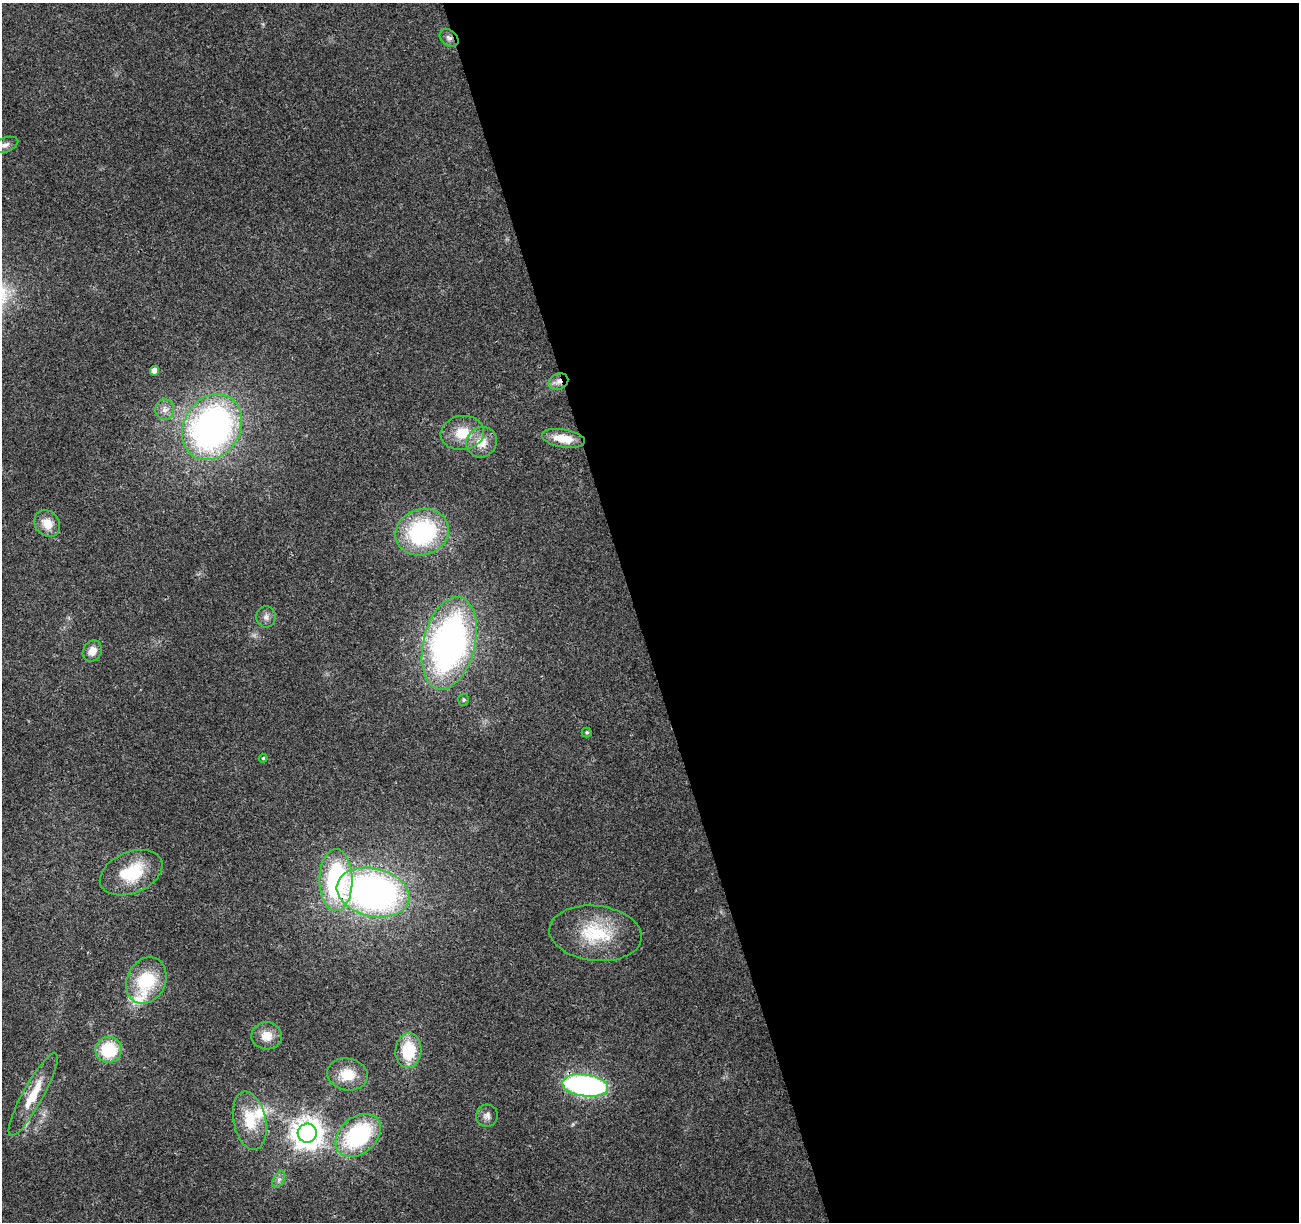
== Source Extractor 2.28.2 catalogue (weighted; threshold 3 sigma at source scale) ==
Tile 8 of 4 x 4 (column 4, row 2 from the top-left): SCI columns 3947-5243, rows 2509-3728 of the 5300 x 5068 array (HDU 1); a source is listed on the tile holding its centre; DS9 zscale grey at full resolution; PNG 1301 x 1224 px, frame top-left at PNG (2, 3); each listed source drawn as its Kron ellipse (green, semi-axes under 4 px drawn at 4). Shown black and unused: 51% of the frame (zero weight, under 3 of 4 exposures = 5% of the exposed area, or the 3 px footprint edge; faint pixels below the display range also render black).
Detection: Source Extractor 2.28.2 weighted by HDU 2 'WHT'; one run over the whole footprint, this tile lists its part. Background 0.0184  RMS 0.0029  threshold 0.0132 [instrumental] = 3 sigma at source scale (4.5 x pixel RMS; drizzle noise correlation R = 1.50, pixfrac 1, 0.0396/0.0396 arcsec/px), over >= 5 px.
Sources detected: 35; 2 inside a brighter listed object's ellipse — not listed separately; the other 33 listed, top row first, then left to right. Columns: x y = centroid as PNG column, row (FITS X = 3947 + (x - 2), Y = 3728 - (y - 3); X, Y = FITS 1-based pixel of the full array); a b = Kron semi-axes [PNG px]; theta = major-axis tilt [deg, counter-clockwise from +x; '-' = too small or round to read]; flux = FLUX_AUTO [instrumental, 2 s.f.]
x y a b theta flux
449 38 10 7 -38 1.2
5 145 14 7 20 1.6
154 371 5 4 - 2.4
558 382 10 8 24 1.9
165 410 10 9 - 1.9
212 427 35 28 58 110
462 433 22 17 7 8
563 438 22 9 -10 6.4
482 442 16 14 43 4.9
47 524 14 12 -50 4.3
422 532 27 23 17 38
266 617 11 9 87 1.5
449 643 47 26 76 110
92 651 11 9 57 2.7
464 700 6 5 - 0.51
587 732 5 5 - 0.48
263 758 4 4 - 0.35
131 873 33 20 23 15
336 880 31 16 -90 41
373 892 37 24 -13 120
595 933 46 27 -6 18
146 981 24 19 64 15
267 1036 15 13 -6 3.9
109 1050 13 13 - 13
408 1051 17 13 85 12
347 1074 20 16 -10 6.5
585 1085 23 11 -8 67
33 1094 47 10 61 8.1
487 1116 11 11 - 1.6
250 1121 30 16 -78 9.4
307 1133 9 9 - 440
358 1135 25 18 40 33
279 1179 9 5 58 0.97
Overlapping masked pixels (flux is a lower limit): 3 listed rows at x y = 449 38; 558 382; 336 880
Isophote crosses this tile's border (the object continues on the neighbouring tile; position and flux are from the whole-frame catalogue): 1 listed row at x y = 5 145